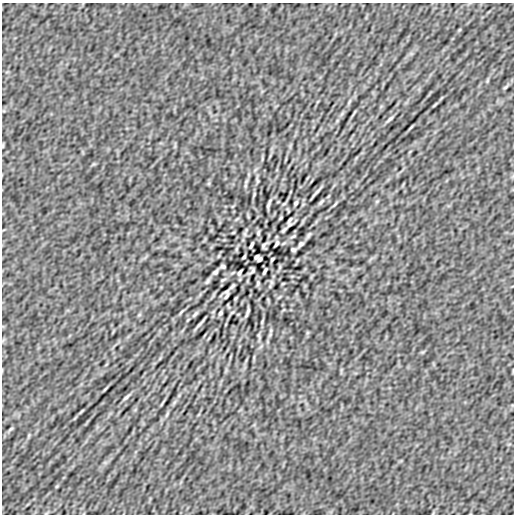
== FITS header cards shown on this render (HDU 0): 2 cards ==
NAXIS1  =                  512
NAXIS2  =                  512

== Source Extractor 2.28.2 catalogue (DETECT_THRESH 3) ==
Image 512 x 512 px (HDU 0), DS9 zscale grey, 1 PNG px = 1 image px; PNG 516 x 516 px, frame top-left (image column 1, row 512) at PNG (2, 3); no overlay
Background 2.08e-07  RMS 1.4e-05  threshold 4.22e-05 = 3 sigma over >= 5 px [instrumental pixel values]
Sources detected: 61; all 61 listed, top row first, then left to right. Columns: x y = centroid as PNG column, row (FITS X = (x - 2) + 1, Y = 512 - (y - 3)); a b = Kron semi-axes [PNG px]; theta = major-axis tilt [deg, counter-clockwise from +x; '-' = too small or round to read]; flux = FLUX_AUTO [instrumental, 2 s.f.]
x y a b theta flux
459 30 6 3 71 9.4e-04
487 81 6 4 72 1.1e-03
505 87 9 3 34 1.6e-03
349 101 9 3 69 1.5e-03
435 105 11 3 45 1.6e-03
390 119 10 3 40 2.1e-03
257 181 8 4 -82 1.4e-03
245 186 7 4 72 1.4e-03
316 192 21 3 47 2.8e-03
377 201 6 4 19 1.0e-03
321 202 11 4 45 2.0e-03
296 203 4 3 - 1.5e-03
269 204 9 2 71 2.2e-03
284 204 6 3 20 8.8e-04
281 218 7 3 71 9.0e-04
290 220 8 3 60 1.6e-03
284 230 9 4 45 1.8e-03
233 233 5 3 - 7.5e-04
258 233 6 4 81 1.5e-03
309 235 9 4 53 1.8e-03
293 236 7 3 22 1.1e-03
276 243 6 3 62 1.7e-03
301 244 6 3 46 2.2e-03
251 245 7 2 64 2.0e-03
264 245 7 4 55 1.7e-03
236 249 7 4 71 1.3e-03
293 250 5 3 - 1.7e-03
244 257 4 3 - 1.1e-03
256 257 5 3 - 1.7e-03
260 259 5 4 - 1.3e-03
272 259 4 3 - 1.1e-03
223 266 5 3 - 1.7e-03
280 267 7 4 71 1.3e-03
252 271 7 4 55 1.7e-03
265 271 7 2 64 2.0e-03
215 272 6 3 46 2.2e-03
240 273 6 3 62 1.7e-03
223 280 7 3 22 1.1e-03
207 281 8 4 53 1.8e-03
271 282 7 4 -89 1.7e-03
258 283 6 4 81 1.5e-03
283 283 5 3 - 7.5e-04
232 286 8 4 45 1.7e-03
226 296 7 3 60 1.6e-03
181 312 7 3 54 1.2e-03
232 312 6 3 20 8.8e-04
247 312 9 2 71 2.2e-03
220 313 4 3 - 1.5e-03
195 314 11 4 45 2.0e-03
139 315 6 4 19 1.0e-03
262 322 8 3 85 1.2e-03
200 324 23 3 47 2.9e-03
271 330 7 4 72 1.4e-03
259 335 8 4 -82 1.4e-03
126 397 10 3 40 2.1e-03
162 404 11 2 55 1.3e-03
81 411 11 3 45 1.5e-03
167 415 9 3 69 1.5e-03
11 429 9 3 34 1.6e-03
29 435 6 4 72 1.1e-03
57 486 6 3 71 9.6e-04